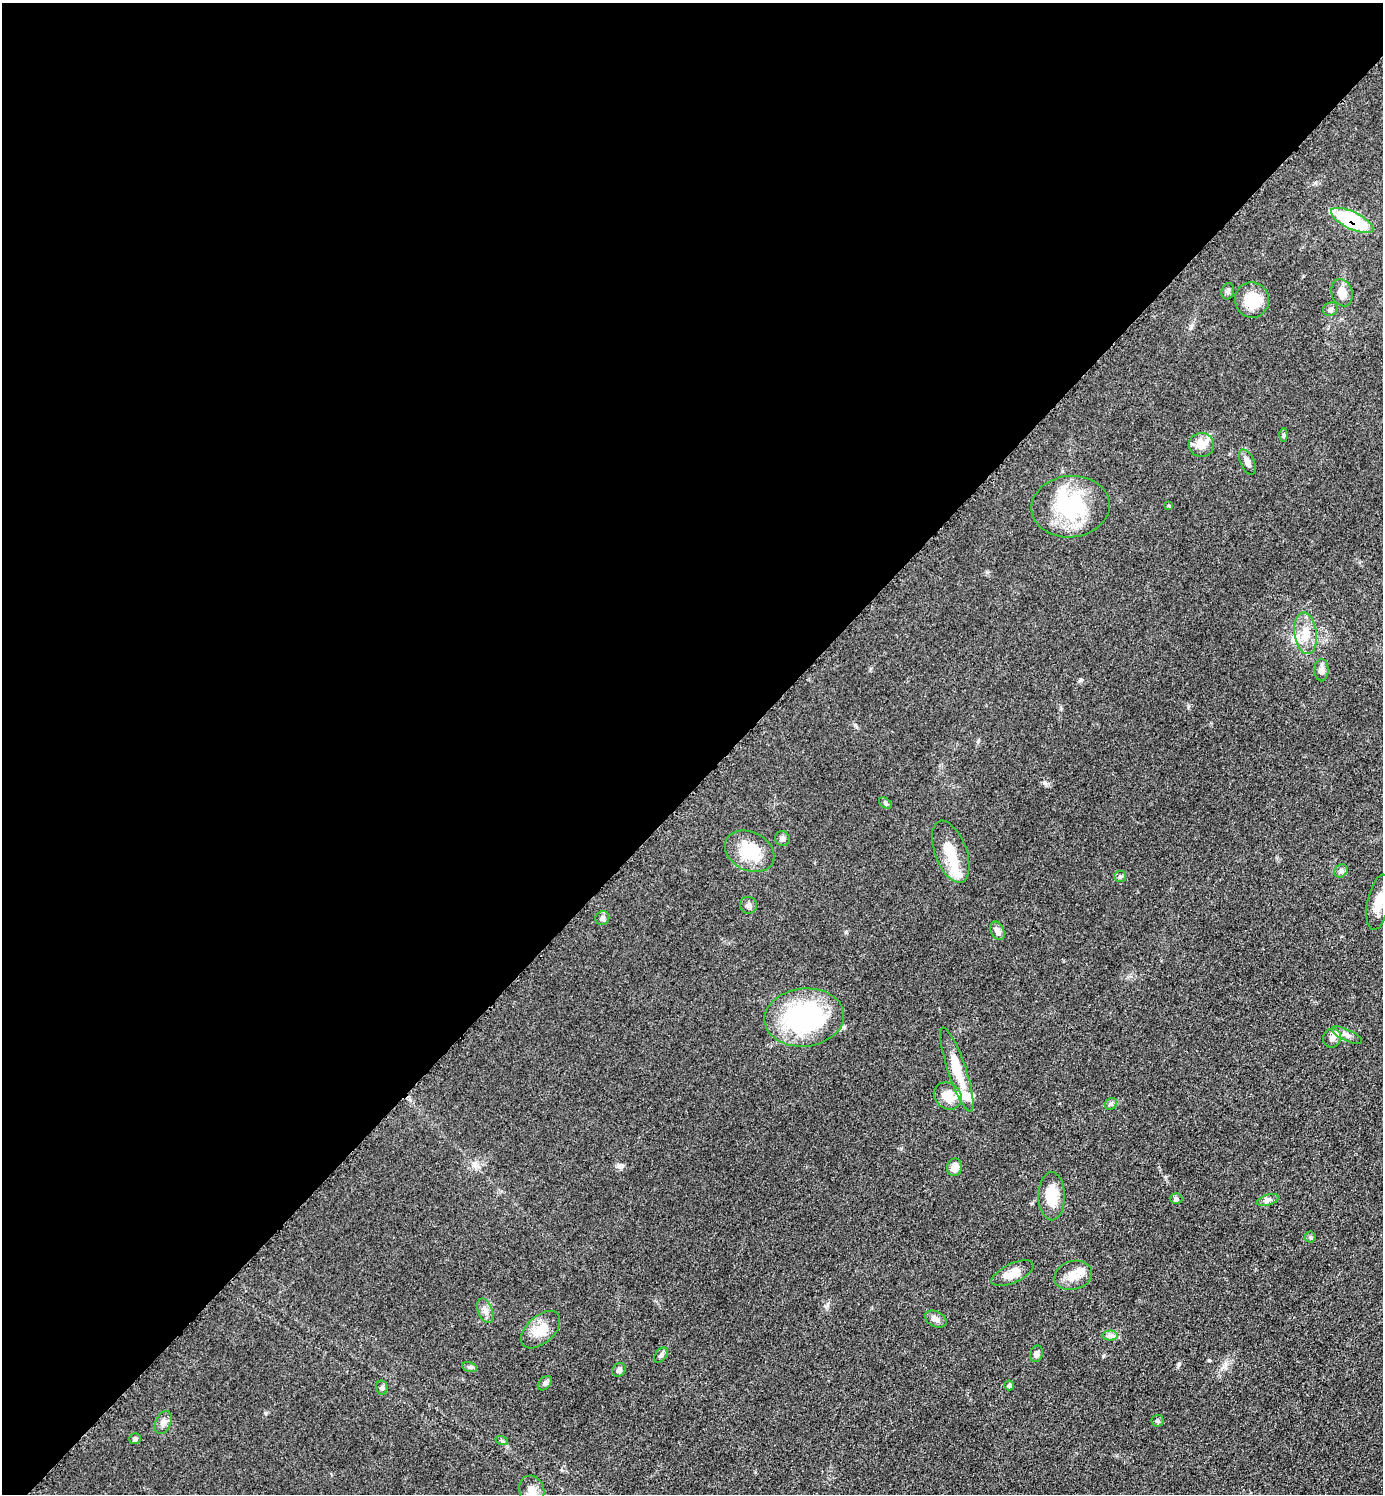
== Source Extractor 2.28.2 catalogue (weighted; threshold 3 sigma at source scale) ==
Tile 2 of 4 x 4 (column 2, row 1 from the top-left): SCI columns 1592-2972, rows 4499-5990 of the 6048 x 6047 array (HDU 1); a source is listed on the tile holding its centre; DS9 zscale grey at full resolution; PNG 1385 x 1496 px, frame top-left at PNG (2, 3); each listed source drawn as its Kron ellipse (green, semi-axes under 4 px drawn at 4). Shown black and unused: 53% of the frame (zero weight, under 3 of 5 exposures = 4% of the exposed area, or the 3 px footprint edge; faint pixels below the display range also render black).
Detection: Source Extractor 2.28.2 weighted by HDU 2 'WHT'; one run over the whole footprint, this tile lists its part. Background 0.0497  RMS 0.0054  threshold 0.0244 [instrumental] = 3 sigma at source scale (4.5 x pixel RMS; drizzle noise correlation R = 1.50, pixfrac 1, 0.05/0.05 arcsec/px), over >= 5 px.
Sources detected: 58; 2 inside a brighter object's white glare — neither listed nor drawn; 5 inside a brighter listed object's ellipse — not listed separately; the other 51 listed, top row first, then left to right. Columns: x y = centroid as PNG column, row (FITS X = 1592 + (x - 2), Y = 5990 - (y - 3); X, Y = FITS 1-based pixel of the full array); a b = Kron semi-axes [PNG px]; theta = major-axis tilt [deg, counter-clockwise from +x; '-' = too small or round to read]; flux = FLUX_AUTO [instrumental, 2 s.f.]
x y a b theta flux
1352 220 23 8 -25 42
1228 291 8 6 73 1.5
1342 293 14 10 -73 5.6
1252 300 18 17 - 15
1330 309 8 6 25 1.8
1284 435 6 4 89 0.83
1201 445 12 12 - 7
1247 462 13 7 -66 2.6
1169 506 4 3 - 0.59
1070 507 39 31 6 45
1306 633 21 11 -83 8
1321 670 11 7 -89 2.9
885 803 7 4 -37 0.93
782 839 8 7 - 1.5
750 851 26 19 -28 18
951 852 32 15 -69 13
1341 871 7 6 - 1.4
1120 876 6 5 - 1
1379 902 28 11 79 9.4
748 905 8 8 - 1.9
602 918 7 6 - 1.9
997 931 10 6 -64 3.2
804 1017 40 29 6 80
1347 1035 17 5 -25 2.7
1332 1038 10 9 - 2.9
957 1070 44 9 -71 15
948 1096 15 12 -40 8.5
1111 1104 6 5 - 1.1
954 1167 9 7 71 4.4
1052 1196 24 13 -90 13
1176 1199 6 5 - 1.3
1268 1200 11 5 18 1.8
1310 1237 5 5 - 0.81
1012 1273 23 9 25 7.2
1073 1275 19 14 16 7.4
485 1311 13 7 -69 2.9
936 1319 11 7 -27 2.4
541 1330 23 13 42 9.9
1110 1335 7 5 1 1.5
1036 1354 8 6 75 1.9
661 1355 8 5 51 1.4
469 1367 8 4 -15 1
619 1370 7 6 - 1.7
545 1383 8 5 46 1.4
1009 1385 5 4 - 1
382 1388 7 5 -79 1
1157 1421 6 6 - 1
163 1422 12 7 66 2.5
135 1439 6 5 - 1.3
502 1441 6 4 -19 0.76
532 1491 15 12 -73 5.3
Overlapping masked pixels (flux is a lower limit): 1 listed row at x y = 1352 220
Isophote crosses this tile's border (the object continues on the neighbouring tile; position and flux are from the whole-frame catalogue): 1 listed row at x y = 532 1491
Unlisted compact peaks at least as high as the median listed source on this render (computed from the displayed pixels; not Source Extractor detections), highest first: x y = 1209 1360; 266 1413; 619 1165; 1045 783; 846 932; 1224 1367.